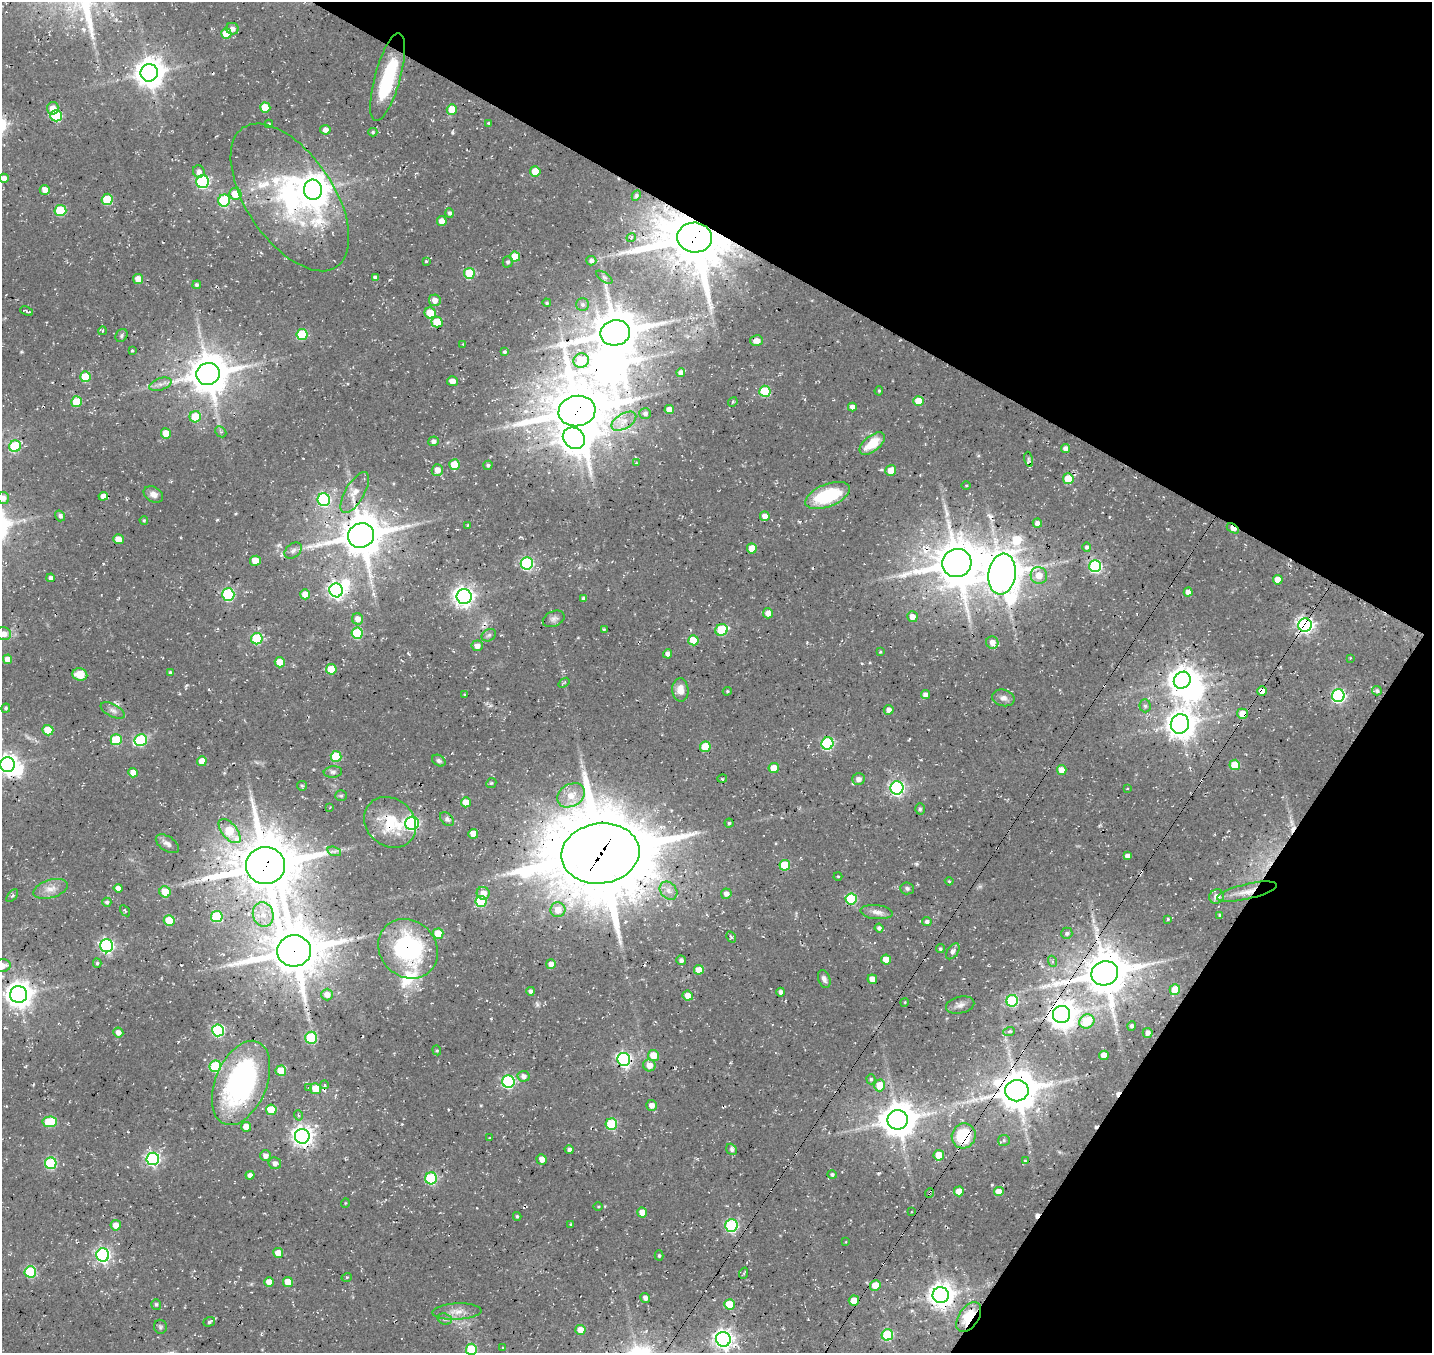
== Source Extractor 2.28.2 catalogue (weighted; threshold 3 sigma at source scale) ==
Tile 8 of 4 x 4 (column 4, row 2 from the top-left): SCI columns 4415-5844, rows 3033-4383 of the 5960 x 5999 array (HDU 1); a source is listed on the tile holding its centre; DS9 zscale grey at full resolution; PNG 1434 x 1355 px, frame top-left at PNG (2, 2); each listed source drawn as its Kron ellipse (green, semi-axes under 4 px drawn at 4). Shown black and unused: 28% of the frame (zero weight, under 3 of 4 exposures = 8% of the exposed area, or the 3 px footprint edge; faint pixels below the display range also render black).
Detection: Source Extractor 2.28.2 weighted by HDU 2 'WHT'; one run over the whole footprint, this tile lists its part. Background 0.0281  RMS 0.0035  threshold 0.0157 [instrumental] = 3 sigma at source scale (4.5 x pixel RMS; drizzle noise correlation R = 1.50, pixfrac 1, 0.0396/0.0396 arcsec/px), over >= 5 px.
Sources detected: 345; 1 too faint to see at this stretch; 6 inside a brighter object's white glare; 10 cosmic-ray / hot-pixel residue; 1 long thin detection or spike segment (spike, bleed or trail) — neither listed nor drawn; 3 inside a brighter listed object's ellipse — not listed separately; the other 324 listed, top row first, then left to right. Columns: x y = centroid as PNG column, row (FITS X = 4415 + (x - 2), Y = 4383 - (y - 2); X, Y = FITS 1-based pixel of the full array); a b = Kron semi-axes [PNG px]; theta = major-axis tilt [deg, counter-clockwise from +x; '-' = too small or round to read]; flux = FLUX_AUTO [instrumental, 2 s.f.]
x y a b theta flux
232 29 6 6 - 1.8
226 34 5 5 - 8.8
149 73 9 8 - 530
388 77 45 13 74 24
53 108 6 5 - 3.7
265 108 5 5 - 7.9
452 109 5 5 - 7.9
56 116 6 6 - 27
489 123 3 3 - 0.37
269 124 4 4 - 0.45
325 130 5 5 - 2.5
373 132 4 4 - 0.52
535 171 5 5 - 7.1
199 172 6 5 - 1.5
4 178 4 4 - 2.2
202 182 6 6 - 57
45 190 5 5 - 2.6
313 190 10 9 - 600
235 194 6 6 - 7
636 196 5 4 - 0.55
290 197 84 43 -56 68
107 199 6 5 - 13
224 201 6 6 - 27
60 210 6 5 - 18
450 213 4 4 - 0.82
442 221 5 5 - 3.2
631 238 4 3 - 0.43
695 238 17 15 -6 2500
515 257 5 5 - 7.7
426 261 4 4 - 0.45
591 261 5 4 - 1.3
508 262 5 5 - 0.86
469 273 5 5 - 17
604 277 9 4 -35 0.63
375 278 4 4 - 1.1
138 279 5 5 - 3.9
197 285 4 4 - 0.79
435 300 6 5 - 2.8
547 303 4 4 - 0.56
582 305 6 6 - 0.79
27 311 7 2 -23 0.75
430 313 6 5 - 6.7
437 322 5 5 - 9.7
102 331 4 3 - 0.36
615 333 15 12 12 1400
302 334 5 5 - 17
121 335 7 5 58 0.64
757 341 6 5 - 2
463 344 3 3 - 0.43
132 351 3 3 - 0.44
505 352 3 3 - 0.5
581 360 8 7 - 9.6
681 373 4 4 - 1.8
208 374 12 11 - 1100
85 377 5 5 - 11
452 381 5 5 - 2.7
160 384 12 6 18 1.9
765 391 5 5 - 19
879 391 5 4 - 0.47
918 401 5 5 - 6.4
77 402 5 5 - 12
733 402 5 4 - 0.5
852 407 4 4 - 1.9
669 410 5 4 - 3.4
577 411 18 15 10 1900
645 413 6 5 - 1.1
195 417 6 5 - 9.7
624 421 14 7 31 3.2
221 432 6 4 -43 0.57
166 433 5 5 - 4.6
574 438 12 10 -41 510
433 441 5 5 - 1.3
872 444 15 7 39 9.6
15 446 6 5 - 25
1066 449 4 4 - 2.2
1029 459 8 3 -79 0.69
636 463 4 4 - 0.32
454 465 5 5 - 11
488 465 5 4 - 0.67
437 470 6 5 - 2.8
891 470 5 5 - 4.8
1068 479 5 5 - 11
966 485 4 3 - 0.3
355 493 23 9 59 4.2
153 494 10 7 -29 1.9
103 496 5 4 - 2.4
827 496 23 11 22 23
3 498 6 5 - 2
324 500 6 6 - 48
60 516 5 5 - 0.92
765 516 5 4 - 3
144 520 4 3 - 0.42
1037 523 5 4 - 1.8
468 525 3 2 - 0.41
1233 528 7 4 -31 4.7
361 535 13 12 - 1300
118 539 5 5 - 4.5
1087 547 5 4 - 0.83
752 548 5 5 - 6
293 551 10 6 39 1.3
255 561 5 5 - 6.5
527 563 6 6 - 52
957 563 15 14 - 1400
1095 566 6 6 - 47
1002 574 20 13 82 1100
1039 575 8 8 - 4.5
50 578 4 4 - 1.3
1278 580 5 5 - 4.4
336 590 7 6 - 120
1188 592 4 4 - 2.1
228 594 6 6 - 43
305 594 5 5 - 4.2
464 597 7 7 - 190
584 598 4 4 - 1.3
768 613 5 5 - 2.6
912 617 5 5 - 2.9
358 619 6 5 - 2.7
554 619 11 7 24 1.4
1305 625 7 6 - 100
604 630 4 3 - 0.41
721 630 6 5 - 21
357 633 5 5 - 21
4 634 7 6 - 3.1
489 635 7 6 - 0.9
257 639 6 5 - 27
693 640 5 5 - 8.5
992 642 6 6 - 2.8
477 646 5 5 - 2.1
880 652 3 3 - 0.37
668 654 4 4 - 1.3
1350 658 3 3 - 0.4
8 659 5 4 - 3.4
280 662 5 5 - 6.8
331 669 5 5 - 9.7
170 672 4 3 - 0.51
80 674 7 6 - 5.8
1182 680 9 8 - 400
564 683 6 3 36 0.43
680 690 11 8 -86 3.5
727 691 4 3 - 0.4
1262 691 5 5 - 3.4
1377 691 5 4 - 0.81
465 695 4 3 - 0.42
925 695 4 4 - 2.1
1338 696 6 6 - 60
1003 698 11 8 -12 1.9
1145 706 6 5 - 0.82
6 708 4 4 - 0.62
113 710 13 6 -27 1.6
889 710 5 5 - 1.8
1242 714 5 5 - 5.3
1180 724 10 9 - 480
48 730 5 5 - 11
116 740 5 5 - 18
141 740 6 6 - 29
827 743 6 6 - 41
705 747 5 5 - 11
336 756 5 5 - 15
202 761 5 5 - 3.8
439 761 7 5 -32 0.93
8 765 7 7 - 200
1235 765 5 5 - 9.4
774 768 5 5 - 6.4
1062 770 5 4 - 3.8
333 772 9 5 6 0.98
133 773 5 4 - 3.9
722 779 5 3 - 0.37
858 779 6 6 - 2
491 783 5 4 - 0.43
302 786 5 4 - 0.51
897 788 6 6 - 82
1127 789 3 2 - 0.25
571 795 15 11 29 5.1
341 796 6 5 - 0.59
466 802 5 5 - 4.5
330 807 3 2 - 0.23
920 809 5 5 - 0.61
447 819 8 5 -47 1.1
390 822 28 23 -41 15
412 823 7 6 - 69
729 823 4 4 - 0.58
230 831 14 7 -50 12
473 834 5 5 - 4.9
167 844 13 7 -33 1.8
334 851 7 4 -17 0.81
600 853 39 30 8 4600
1127 856 4 4 - 1.5
785 865 5 5 - 13
265 866 19 18 - 2200
838 876 4 3 - 0.36
949 881 4 3 - 0.34
118 888 4 4 - 1.9
907 888 7 6 - 0.89
50 889 18 9 17 3.3
669 891 10 8 -48 2.3
165 892 6 5 - 7.3
1247 892 30 7 13 4.8
483 893 6 6 - 3.3
726 894 5 5 - 1.7
12 896 7 4 53 0.58
1216 896 7 7 - 2.1
851 899 5 5 - 27
481 901 6 5 - 23
107 902 4 4 - 0.8
558 910 7 7 - 4.6
125 911 6 2 -55 0.37
877 912 16 7 -5 2.2
263 915 12 10 -74 4.8
1220 915 4 3 - 0.68
217 917 5 5 - 22
1168 919 4 3 - 0.39
169 920 5 5 - 10
927 922 5 4 - 0.98
879 928 4 4 - 1
1067 933 6 5 - 0.77
438 934 5 5 - 8.8
731 937 6 3 -58 0.63
106 946 6 6 - 74
408 949 32 28 -44 48
940 949 4 4 - 0.63
294 951 17 15 4 1900
953 951 9 5 57 1.2
886 959 5 5 - 5
681 960 5 5 - 1
1052 961 5 3 - 0.53
97 963 4 4 - 0.55
551 964 5 5 - 2.2
2 966 8 6 7 3.1
699 970 5 5 - 5.5
1105 973 13 12 - 1400
824 979 9 6 -70 1.2
872 979 5 4 - 3.4
1175 990 5 5 - 9.4
531 991 4 4 - 1
781 992 4 4 - 1.4
19 994 8 8 - 400
327 995 6 6 - 2.5
688 996 5 5 - 3
1012 1001 6 5 - 30
905 1002 4 3 - 0.3
960 1005 14 8 13 1.9
1061 1014 8 8 - 470
1087 1021 8 6 34 11
1132 1026 5 4 - 0.94
218 1030 6 6 - 42
1009 1031 6 4 20 0.63
118 1033 5 5 - 2
1148 1033 5 5 - 1.7
311 1038 6 6 - 27
437 1050 5 4 - 0.48
653 1055 5 5 - 5.4
1104 1055 5 4 - 4.2
624 1059 7 6 - 97
649 1065 6 6 - 3.4
215 1066 6 6 - 24
281 1071 5 5 - 7.5
524 1076 6 5 - 1.7
871 1079 5 4 - 0.63
508 1082 6 6 - 50
241 1083 44 25 67 78
325 1085 4 3 - 0.43
880 1085 6 5 - 6.7
309 1088 3 3 - 0.31
316 1089 5 5 - 7.7
1017 1091 12 10 8 1100
651 1105 5 5 - 2.2
271 1110 5 5 - 10
298 1115 5 3 - 0.41
898 1120 10 9 - 810
50 1122 7 5 3 17
611 1124 6 5 - 28
246 1127 5 5 - 3.7
302 1136 7 7 - 220
964 1136 13 11 66 17
490 1138 4 2 - 0.25
1004 1140 6 5 - 0.62
732 1149 6 5 - 1.1
569 1150 4 4 - 0.89
939 1155 5 5 - 5.7
265 1156 5 5 - 1.9
153 1159 6 6 - 72
542 1159 5 5 - 2
1025 1161 4 3 - 0.38
51 1163 6 6 - 33
275 1163 6 6 - 1.7
250 1175 4 4 - 2
832 1175 5 4 - 0.69
431 1178 6 6 - 32
959 1191 5 5 - 5
999 1191 5 4 - 4.6
929 1193 5 3 - 0.41
345 1203 5 3 - 0.27
598 1207 5 3 - 0.33
911 1212 3 2 - 0.26
642 1213 5 5 - 4.5
517 1216 4 3 - 0.51
571 1224 4 3 - 0.37
116 1225 5 5 - 3.6
731 1226 6 6 - 47
846 1242 3 2 - 0.23
278 1253 5 5 - 5.2
103 1255 6 6 - 86
659 1255 5 4 - 0.5
30 1272 6 5 - 28
744 1273 6 3 71 0.36
347 1277 5 3 - 0.37
269 1282 5 5 - 3.4
288 1282 5 5 - 5.6
875 1286 5 5 - 6
941 1295 8 8 - 360
645 1298 5 4 - 1.4
854 1300 5 5 - 6.5
156 1304 5 5 - 0.56
729 1304 5 5 - 10
457 1312 24 8 3 3.6
969 1317 17 9 56 16
445 1319 7 5 -20 0.81
209 1322 6 4 19 0.7
160 1327 7 6 - 0.69
580 1330 5 5 - 4.6
887 1335 6 5 - 25
723 1339 7 7 - 180
503 1348 4 3 - 0.3
471 1349 5 5 - 21
Overlapping masked pixels (flux is a lower limit): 29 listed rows (the first 20) at x y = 290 197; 60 210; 695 238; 615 333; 577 411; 1233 528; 361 535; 957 563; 1305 625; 1262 691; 1242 714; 8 765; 390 822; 600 853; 265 866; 1247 892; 408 949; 294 951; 1105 973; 19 994
Isophote crosses this tile's border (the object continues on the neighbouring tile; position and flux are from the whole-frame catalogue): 6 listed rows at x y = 4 178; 3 498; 4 634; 8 765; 2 966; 471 1349